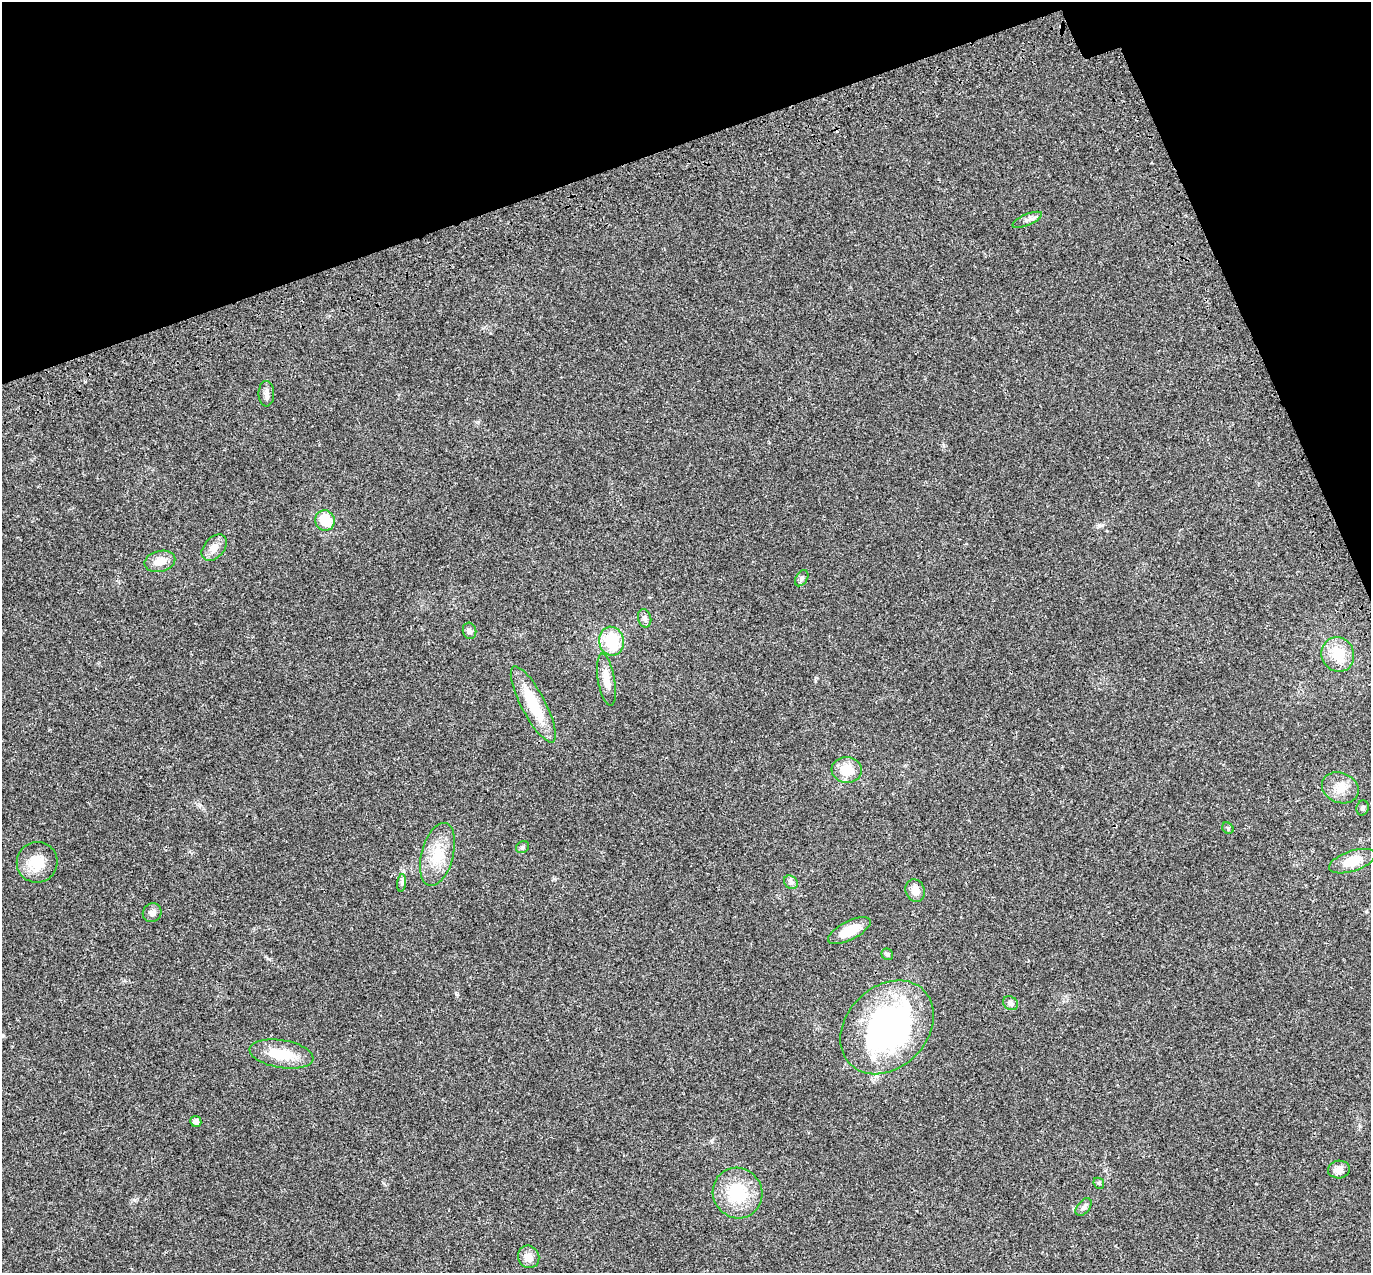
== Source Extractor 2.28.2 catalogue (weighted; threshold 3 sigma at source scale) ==
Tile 3 of 4 x 4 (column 3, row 1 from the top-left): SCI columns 2853-4221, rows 4032-5302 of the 5707 x 5572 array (HDU 1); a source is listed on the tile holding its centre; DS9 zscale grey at full resolution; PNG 1373 x 1275 px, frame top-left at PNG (2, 2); each listed source drawn as its Kron ellipse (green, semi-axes under 4 px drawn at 4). Shown black and unused: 17% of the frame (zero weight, under 3 of 4 exposures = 9% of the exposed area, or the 3 px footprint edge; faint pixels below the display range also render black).
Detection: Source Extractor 2.28.2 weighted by HDU 2 'WHT'; one run over the whole footprint, this tile lists its part. Background 0.0222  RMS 0.003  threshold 0.0135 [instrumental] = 3 sigma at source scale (4.5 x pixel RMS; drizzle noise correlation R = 1.50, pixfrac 1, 0.0396/0.0396 arcsec/px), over >= 5 px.
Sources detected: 35; all 35 listed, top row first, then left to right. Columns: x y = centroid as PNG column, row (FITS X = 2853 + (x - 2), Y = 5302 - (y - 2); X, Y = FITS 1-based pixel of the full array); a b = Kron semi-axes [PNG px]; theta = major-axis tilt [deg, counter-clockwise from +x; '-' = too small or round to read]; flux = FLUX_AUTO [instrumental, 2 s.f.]
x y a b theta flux
1027 220 16 5 23 1.3
266 394 13 8 -90 1.4
325 520 10 9 - 7
214 548 15 10 48 2.5
160 561 16 10 14 3.3
802 578 9 5 57 0.77
645 618 9 6 -78 1
469 631 8 6 -73 0.9
611 641 14 12 -80 12
1338 654 17 16 - 7.4
606 680 26 8 -80 3.9
533 704 42 12 -62 12
847 770 15 13 -4 5.8
1340 788 19 15 -22 4
1363 808 7 6 - 0.72
1228 828 6 5 - 0.46
523 847 7 5 33 0.59
437 854 32 16 75 8.3
1352 861 24 10 19 6.5
37 862 20 20 - 6.8
791 882 7 6 - 0.81
402 883 9 4 82 0.65
915 891 11 9 -71 2.6
152 913 10 9 - 1.3
849 931 23 9 27 5.9
887 954 6 5 - 0.52
1010 1003 8 6 -35 0.94
887 1027 52 40 46 82
281 1054 32 14 -9 8.8
196 1122 5 5 - 1.5
1339 1169 11 9 5 1.9
1099 1183 6 5 - 0.4
737 1193 26 24 -56 13
1084 1207 10 6 51 1
529 1257 11 10 - 2.7
Unlisted compact peaks at least as high as the median listed source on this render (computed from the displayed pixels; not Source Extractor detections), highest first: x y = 134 1200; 711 1141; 457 994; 269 959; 85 382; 815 681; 943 445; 1099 525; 478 422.